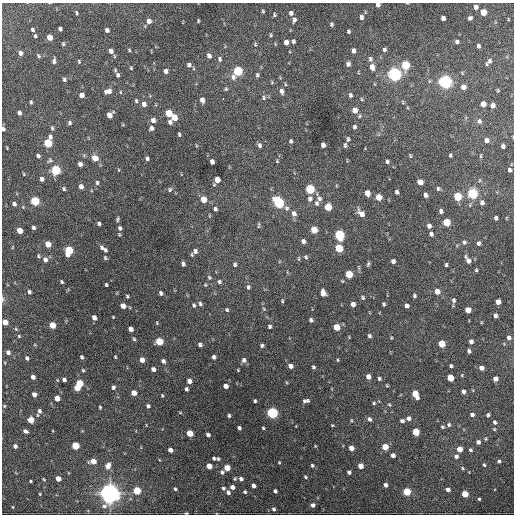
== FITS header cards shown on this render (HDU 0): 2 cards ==
NAXIS1  =                  512 / Axis length
NAXIS2  =                  512 / Axis length

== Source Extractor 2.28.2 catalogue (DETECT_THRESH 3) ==
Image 512 x 512 px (HDU 0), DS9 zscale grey, 1 PNG px = 1 image px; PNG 516 x 516 px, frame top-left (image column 1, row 512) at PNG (2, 3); no overlay
Background 1680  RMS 37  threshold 112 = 3 sigma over >= 5 px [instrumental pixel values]
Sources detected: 341; all 341 listed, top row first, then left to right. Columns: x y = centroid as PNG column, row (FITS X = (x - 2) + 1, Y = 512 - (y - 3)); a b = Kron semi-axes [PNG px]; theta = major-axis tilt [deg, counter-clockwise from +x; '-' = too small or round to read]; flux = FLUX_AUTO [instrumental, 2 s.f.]
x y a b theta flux
407 3 3 2 - 1.6e+03
378 5 4 4 - 8.3e+03
476 7 5 4 - 1.2e+04
263 11 4 3 - 2.9e+03
483 12 5 4 - 4.5e+04
77 13 5 3 - 2.8e+03
291 13 5 5 - 7.2e+03
274 15 4 3 - 3.3e+03
361 17 5 4 - 6.4e+03
443 18 4 4 - 1.0e+04
470 18 5 4 - 5.4e+03
508 19 3 2 - 1.8e+03
294 20 6 4 79 7.3e+03
149 21 6 5 - 1.2e+04
198 21 3 2 - 2.4e+03
332 24 4 4 - 3.9e+03
60 29 4 4 - 6.2e+03
32 30 5 4 - 4.4e+03
107 30 4 4 - 7.9e+03
348 31 4 3 - 4.4e+03
271 35 4 3 - 3.0e+03
35 36 3 3 - 3.6e+03
50 37 5 4 - 3.1e+04
293 41 4 3 - 5.0e+03
286 42 5 4 - 1.4e+04
457 42 5 4 - 5.9e+03
63 44 4 3 - 3.2e+03
255 44 5 4 - 3.1e+03
478 46 4 3 - 5.5e+03
129 50 4 3 - 2.6e+03
384 50 5 4 - 5.2e+03
111 51 5 4 - 1.0e+04
353 51 5 4 - 7.9e+03
20 53 5 4 - 8.7e+03
38 56 5 4 - 3.4e+03
114 56 5 3 - 2.2e+03
209 56 5 5 - 1.0e+04
220 59 6 5 - 5.6e+03
370 59 7 5 -85 5.7e+03
54 61 5 3 - 6.5e+03
489 61 8 5 55 8.4e+03
79 62 5 4 - 2.7e+03
348 64 5 4 - 7.3e+03
189 65 6 5 - 6.3e+03
405 65 6 5 - 1.2e+05
372 67 7 5 -73 1.7e+04
131 68 4 4 - 2.4e+03
193 68 5 3 - 2.3e+03
166 71 5 4 - 8.7e+03
238 71 7 5 62 1.9e+05
394 74 6 5 - 7.9e+05
118 75 7 5 -78 7.3e+03
257 75 5 4 - 4.2e+03
64 79 5 4 - 5.0e+03
445 82 6 5 - 7.6e+05
285 84 5 3 - 2.3e+03
463 87 5 5 - 1.6e+04
226 89 5 4 - 3.3e+03
498 90 3 3 - 2.9e+03
108 91 10 6 21 1.3e+04
282 91 7 5 -81 8.3e+03
120 92 5 3 - 2.3e+03
82 95 5 4 - 1.6e+04
350 95 5 4 - 5.1e+03
223 98 2 2 - 2.5e+03
264 98 7 5 -89 4.4e+03
361 99 6 3 -88 2.6e+03
202 100 5 4 - 1.2e+04
136 101 5 4 - 3.4e+03
31 102 4 3 - 3.2e+03
403 102 6 4 -88 2.7e+03
144 104 6 5 - 1.1e+04
483 104 5 4 - 2.1e+04
493 105 5 4 - 1.2e+04
355 110 6 5 - 1.8e+04
19 113 4 3 - 6.9e+03
169 113 5 5 - 5.3e+04
110 115 6 5 - 2.2e+04
359 116 5 5 - 3.7e+03
174 117 6 5 - 3.5e+04
153 120 5 5 - 1.1e+04
479 121 7 6 - 6.9e+03
170 122 5 4 - 6.4e+03
70 123 5 5 - 4.7e+03
354 127 6 4 85 4.9e+03
52 128 6 4 -87 3.7e+03
151 128 5 5 - 6.8e+03
3 129 5 4 - 5.6e+03
179 134 4 3 - 3.3e+03
513 137 3 2 - 1.6e+03
348 139 6 4 89 4.2e+03
486 140 5 5 - 1.1e+04
291 141 4 3 - 4.2e+03
48 143 7 5 74 1.1e+05
259 145 5 4 - 5.9e+03
323 145 5 4 - 9.8e+03
345 145 6 4 87 4.5e+03
503 146 4 4 - 5.6e+03
7 148 3 2 - 1.8e+03
450 155 4 3 - 3.7e+03
38 156 4 3 - 5.7e+03
410 156 5 4 - 3.0e+03
481 156 5 3 - 2.5e+03
95 158 7 6 - 2.1e+04
147 159 5 3 - 4.4e+03
50 160 8 5 49 4.9e+03
277 161 4 4 - 2.4e+03
212 162 5 4 - 9.8e+03
387 162 4 4 - 4.2e+03
80 164 4 4 - 8.2e+03
56 170 5 5 - 1.7e+05
509 170 4 3 - 5.3e+03
24 174 4 3 - 2.0e+03
42 179 5 4 - 7.9e+03
217 180 5 4 - 2.6e+04
480 180 5 3 - 2.5e+03
420 182 5 4 - 1.9e+04
97 183 6 4 -88 4.8e+03
81 186 5 4 - 1.2e+04
64 189 5 4 - 4.0e+03
170 189 6 5 - 4.3e+03
310 189 5 5 - 1.6e+05
438 189 6 5 - 4.4e+03
397 192 4 4 - 6.0e+03
367 193 5 4 - 2.0e+04
473 193 6 5 - 2.4e+05
426 195 5 4 - 7.7e+03
457 196 5 5 - 1.0e+05
379 197 5 5 - 3.9e+04
204 199 5 5 - 3.3e+04
310 199 7 6 - 8.3e+03
319 199 8 6 75 7.6e+03
35 201 5 5 - 1.4e+05
482 202 5 5 - 7.5e+03
279 203 7 5 -61 2.4e+05
317 203 6 5 - 5.2e+03
14 204 4 3 - 6.9e+03
23 207 4 4 - 2.1e+03
328 207 5 5 - 6.5e+04
287 208 7 6 - 7.1e+03
215 209 5 4 - 5.0e+03
441 211 5 4 - 6.4e+03
361 213 9 5 -52 1.7e+04
294 214 8 6 -77 1.1e+04
496 218 4 3 - 5.7e+03
506 218 5 3 - 1.8e+03
118 219 7 4 72 4.1e+03
446 222 5 5 - 6.9e+04
99 223 5 4 - 5.1e+03
259 225 8 3 85 3.1e+03
429 226 5 4 - 9.1e+03
33 228 4 3 - 5.2e+03
120 228 6 5 - 6.3e+03
19 230 5 4 - 3.1e+04
314 230 5 5 - 4.3e+04
431 234 5 5 - 6.8e+03
339 235 6 5 - 2.5e+05
303 241 5 4 - 8.5e+03
464 242 6 5 - 5.1e+03
478 243 5 4 - 6.1e+03
48 244 5 4 - 3.0e+04
102 248 7 5 -60 6.3e+03
339 248 5 5 - 1.0e+05
69 250 6 5 - 1.0e+05
105 250 5 4 - 4.7e+03
195 251 7 6 - 9.9e+03
39 256 5 4 - 3.2e+03
306 257 6 5 - 4.3e+03
105 258 6 4 -74 3.7e+03
45 260 7 5 -77 1.0e+04
468 260 10 5 -59 1.3e+04
393 261 4 4 - 7.9e+03
183 264 5 3 - 6.0e+03
235 264 5 5 - 4.9e+03
368 264 5 3 - 3.9e+03
446 265 4 3 - 3.9e+03
476 270 4 3 - 3.3e+03
349 274 5 5 - 7.4e+04
209 277 6 5 - 4.5e+03
62 282 4 3 - 3.5e+03
219 282 6 5 - 5.1e+03
106 285 4 3 - 3.1e+03
205 285 5 4 - 2.7e+03
248 287 6 5 - 5.7e+03
437 291 6 5 - 2.0e+04
29 292 4 4 - 5.4e+03
161 293 4 4 - 5.9e+03
323 293 6 5 - 2.0e+04
127 296 4 3 - 3.1e+03
414 296 4 3 - 4.3e+03
363 298 6 5 - 4.7e+03
3 299 8 4 86 5.0e+03
454 300 6 5 - 5.3e+03
282 301 5 3 - 2.9e+03
498 302 5 4 - 2.1e+04
200 304 6 5 - 5.6e+03
353 304 4 4 - 1.2e+04
384 304 4 3 - 3.8e+03
194 305 6 4 -72 4.4e+03
123 306 5 4 - 1.9e+04
406 306 4 4 - 9.0e+03
264 309 4 3 - 2.3e+03
227 310 5 5 - 3.7e+03
468 310 5 5 - 3.6e+04
495 316 4 3 - 8.0e+03
94 317 5 4 - 1.1e+04
311 320 4 4 - 6.1e+03
5 322 5 4 - 2.1e+04
157 323 4 4 - 2.4e+03
52 325 5 4 - 4.3e+04
270 326 5 4 - 5.4e+03
336 327 5 5 - 4.7e+04
16 329 5 3 - 2.8e+03
131 329 5 4 - 1.4e+04
19 336 5 4 - 2.9e+03
369 336 4 3 - 4.6e+03
391 338 3 3 - 2.1e+03
509 338 6 5 - 8.0e+03
134 339 4 4 - 3.4e+03
159 341 5 5 - 8.0e+04
471 341 4 4 - 1.0e+04
200 344 5 4 - 6.6e+03
442 344 5 5 - 6.0e+04
262 345 5 4 - 4.6e+03
469 351 4 3 - 5.5e+03
8 352 6 5 - 7.8e+03
82 357 4 3 - 4.7e+03
115 357 4 3 - 2.5e+03
214 357 4 4 - 6.9e+03
27 358 5 4 - 5.8e+03
142 360 5 4 - 1.7e+04
244 360 6 6 - 8.3e+03
338 360 5 3 - 2.3e+03
163 361 5 4 - 7.5e+03
5 363 4 2 - 1.8e+03
290 366 5 5 - 1.1e+04
451 366 4 3 - 4.9e+03
313 367 4 3 - 4.1e+03
481 368 4 4 - 1.3e+04
153 369 4 4 - 1.0e+04
83 370 5 4 - 3.0e+03
238 370 4 3 - 2.0e+03
368 376 5 4 - 1.3e+04
33 377 4 4 - 1.0e+04
450 378 5 5 - 5.2e+04
379 379 4 4 - 3.9e+03
496 379 4 4 - 1.4e+04
64 380 4 3 - 6.9e+03
189 381 5 4 - 1.2e+04
79 383 5 5 - 8.1e+04
387 385 3 3 - 2.3e+03
225 386 4 4 - 1.5e+04
113 387 5 4 - 5.0e+03
77 388 5 4 - 2.5e+04
186 389 4 3 - 5.5e+03
463 391 4 4 - 9.2e+03
134 393 5 4 - 2.5e+04
34 394 4 4 - 1.4e+04
415 394 7 4 -62 4.8e+04
162 396 4 3 - 2.5e+03
57 398 4 4 - 2.7e+04
255 401 4 3 - 3.6e+03
304 401 5 5 - 4.8e+03
307 401 4 3 - 3.7e+03
374 403 4 4 - 3.1e+03
389 405 5 4 - 2.8e+03
4 406 4 4 - 2.6e+03
148 406 4 4 - 5.9e+03
100 407 3 3 - 3.0e+03
39 411 6 5 - 7.7e+03
180 412 5 3 - 2.1e+03
272 413 5 5 - 3.4e+05
472 414 4 4 - 7.6e+03
488 415 4 3 - 4.0e+03
229 416 4 3 - 3.6e+03
408 418 5 5 - 1.1e+04
369 419 5 4 - 6.2e+03
31 420 5 4 - 4.6e+04
351 420 5 3 - 2.2e+03
402 421 5 4 - 5.3e+03
495 422 5 4 - 5.3e+03
332 425 4 3 - 2.2e+03
449 425 6 5 - 4.5e+03
443 427 5 4 - 3.6e+03
239 428 4 3 - 5.9e+03
263 428 4 3 - 2.6e+03
25 431 5 4 - 6.9e+03
416 432 5 4 - 7.1e+04
190 433 5 4 - 5.1e+04
208 435 4 3 - 7.0e+03
486 439 4 4 - 2.6e+03
478 442 4 4 - 7.7e+03
15 446 4 4 - 7.9e+03
75 446 5 4 - 8.4e+04
315 446 4 3 - 2.1e+03
385 447 5 4 - 4.6e+04
351 448 4 4 - 1.8e+04
460 449 5 4 - 2.9e+04
170 450 4 4 - 1.2e+04
470 450 4 4 - 4.4e+03
393 455 4 4 - 1.1e+04
456 456 6 5 - 7.5e+03
214 458 4 3 - 4.2e+03
218 459 5 4 - 3.4e+03
93 461 5 4 - 2.9e+04
499 461 4 4 - 4.2e+03
279 462 3 3 - 2.2e+03
312 465 4 4 - 4.1e+03
484 465 4 4 - 3.4e+03
108 466 6 5 - 1.9e+04
209 466 5 4 - 2.2e+04
360 466 4 4 - 2.1e+04
227 468 5 4 - 3.9e+04
463 468 5 4 - 3.3e+03
222 472 5 5 - 5.5e+03
349 472 4 4 - 5.9e+03
305 477 4 4 - 3.3e+03
58 478 4 4 - 2.3e+04
44 479 4 3 - 2.5e+03
235 479 4 4 - 3.1e+03
241 479 5 4 - 6.8e+03
31 481 3 2 - 2.6e+03
386 485 4 4 - 8.3e+03
254 486 4 4 - 9.7e+03
232 487 4 4 - 1.2e+04
223 488 5 4 - 5.1e+03
175 489 4 3 - 3.2e+03
448 489 4 4 - 1.1e+04
137 490 5 4 - 8.7e+04
275 491 4 3 - 5.5e+03
407 491 5 5 - 9.5e+04
228 492 5 4 - 6.9e+03
245 492 5 4 - 3.9e+03
110 493 8 7 - 1.5e+06
40 494 3 3 - 2.2e+03
465 494 5 4 - 4.9e+04
479 499 4 4 - 3.4e+03
313 505 4 4 - 8.5e+03
13 507 4 3 - 2.0e+03
274 509 4 4 - 4.9e+03
186 513 4 3 - 2.5e+03
At the frame edge (FLAGS 8, measured only in part): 7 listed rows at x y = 407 3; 378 5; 3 129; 513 137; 3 299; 5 322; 186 513